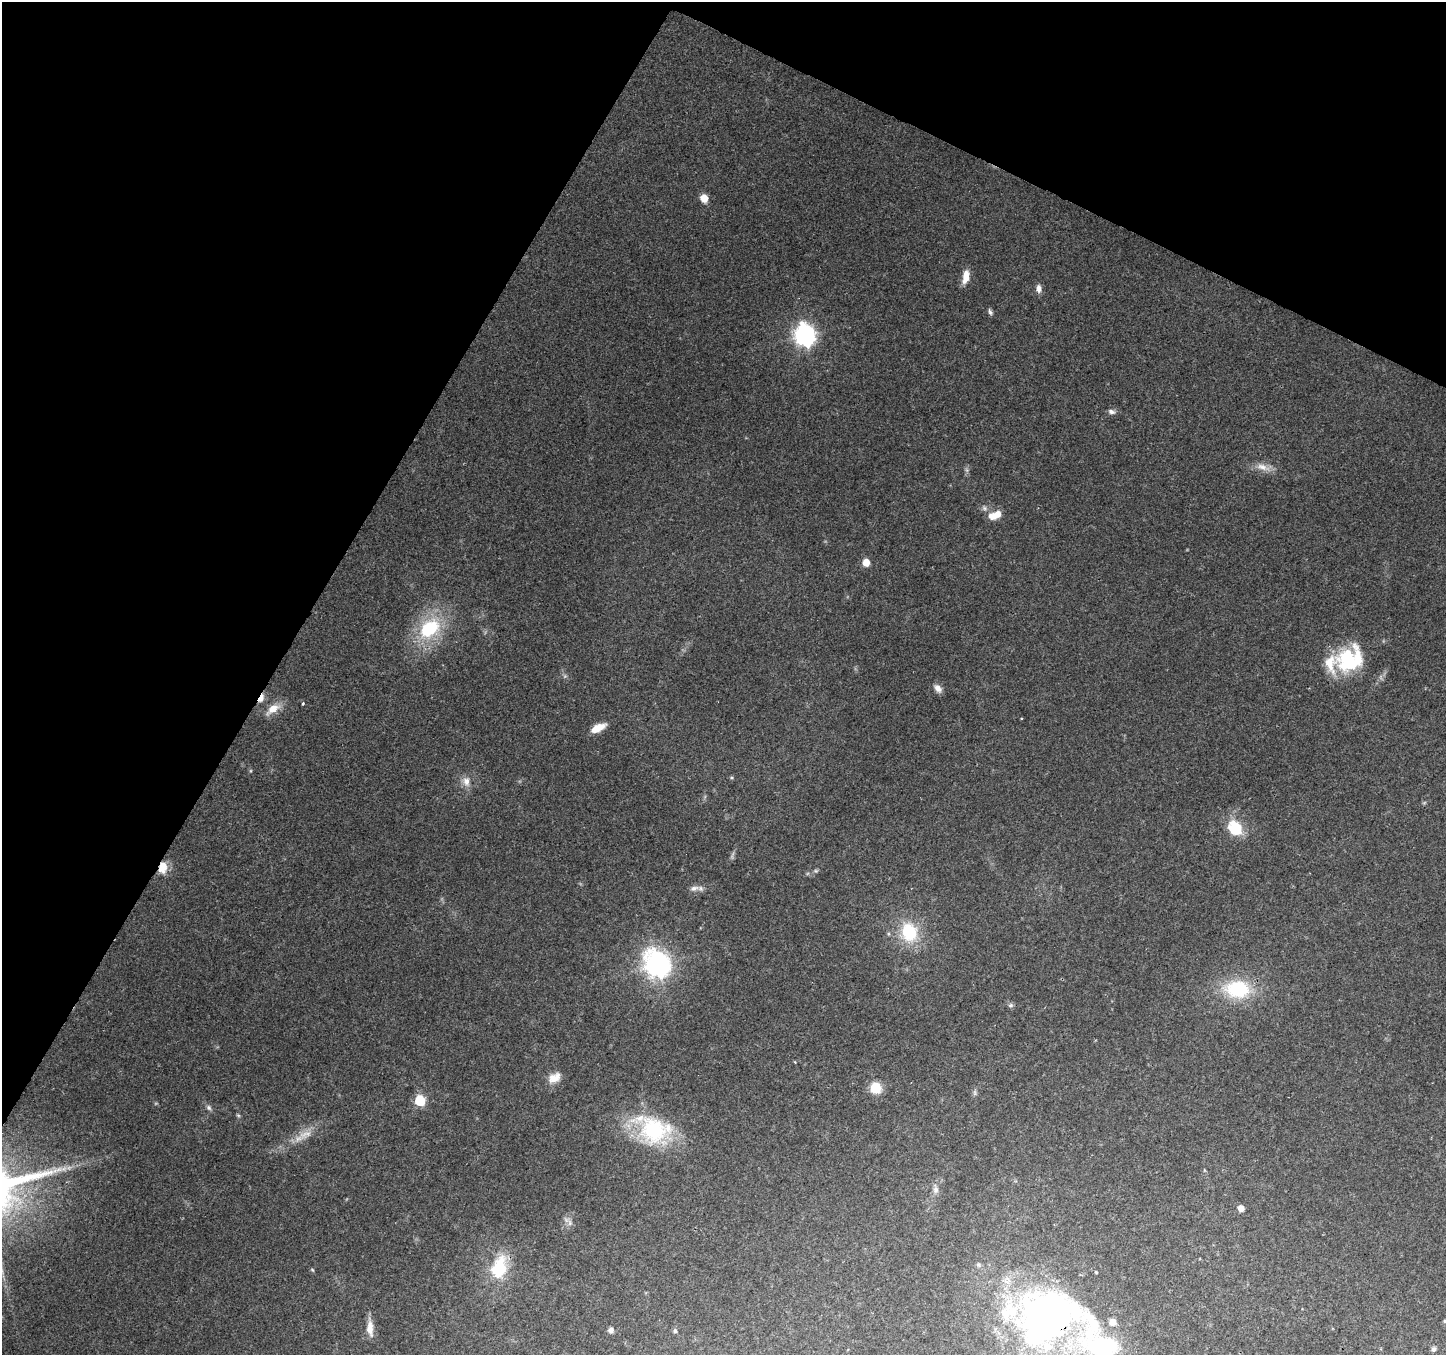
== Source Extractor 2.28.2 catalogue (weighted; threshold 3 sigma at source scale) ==
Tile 2 of 4 x 4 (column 2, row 1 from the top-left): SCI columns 1447-2890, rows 4261-5613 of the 5785 x 5878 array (HDU 1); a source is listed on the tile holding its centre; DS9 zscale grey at full resolution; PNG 1448 x 1357 px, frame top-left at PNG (2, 2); no overlay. Shown black and unused: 27% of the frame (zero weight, under 2 of 3 exposures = <1% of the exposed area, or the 3 px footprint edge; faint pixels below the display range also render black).
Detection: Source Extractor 2.28.2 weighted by HDU 2 'WHT'; one run over the whole footprint, this tile lists its part. Background 0.142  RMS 0.0071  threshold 0.0321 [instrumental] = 3 sigma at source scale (4.5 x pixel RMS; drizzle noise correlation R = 1.50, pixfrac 1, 0.0396/0.0396 arcsec/px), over >= 5 px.
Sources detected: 56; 3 too faint to see at this stretch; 1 inside a brighter object's white glare — not listed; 5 inside a brighter listed object's ellipse — not listed separately; the other 47 listed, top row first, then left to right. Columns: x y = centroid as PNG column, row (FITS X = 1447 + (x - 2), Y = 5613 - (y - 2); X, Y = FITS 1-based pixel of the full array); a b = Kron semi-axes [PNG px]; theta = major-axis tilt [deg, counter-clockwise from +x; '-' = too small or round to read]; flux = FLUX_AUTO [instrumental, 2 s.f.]
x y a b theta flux
704 198 8 7 - 9.5
966 277 16 7 79 8.2
1039 288 11 7 -87 3.9
990 312 8 5 -65 1.7
805 335 9 8 - 360
1112 412 10 6 -14 2.5
1263 467 22 9 -17 7.4
967 470 7 4 -71 1.5
991 516 11 8 -39 5.9
866 562 7 6 - 8.5
430 628 26 19 41 49
1350 659 34 28 35 54
938 688 11 7 -46 4.2
261 698 12 6 63 5
303 703 3 3 - 1.3
273 709 22 10 35 10
598 728 18 7 25 9.4
466 781 14 10 -84 6.1
1235 828 12 9 -51 33
163 867 15 10 82 10
816 871 7 5 6 1.3
694 888 14 8 10 4
909 932 21 18 -77 37
658 964 11 9 -57 500
1237 989 30 20 -5 48
1011 1005 7 5 0 1.7
554 1078 17 11 31 8.4
876 1088 8 7 - 26
975 1093 9 4 -90 1.7
420 1101 6 6 - 45
209 1108 8 6 -48 2
238 1115 6 4 -19 0.92
653 1130 43 29 -27 79
305 1134 23 10 29 10
935 1189 13 7 -86 3.8
1241 1208 6 5 - 5.1
566 1220 11 7 -26 3.3
978 1265 7 6 - 1.6
499 1268 33 20 72 34
312 1270 5 4 - 0.9
1096 1272 3 3 - 0.79
1049 1319 86 52 6 400
1445 1321 5 4 - 0.91
370 1328 23 7 -86 7.4
611 1330 7 6 - 2.6
675 1331 6 5 - 1.5
1434 1349 7 6 - 1.9
Overlapping masked pixels (flux is a lower limit): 3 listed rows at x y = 261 698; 163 867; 1049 1319
Isophote crosses this tile's border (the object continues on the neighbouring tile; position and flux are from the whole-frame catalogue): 1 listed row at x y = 1445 1321